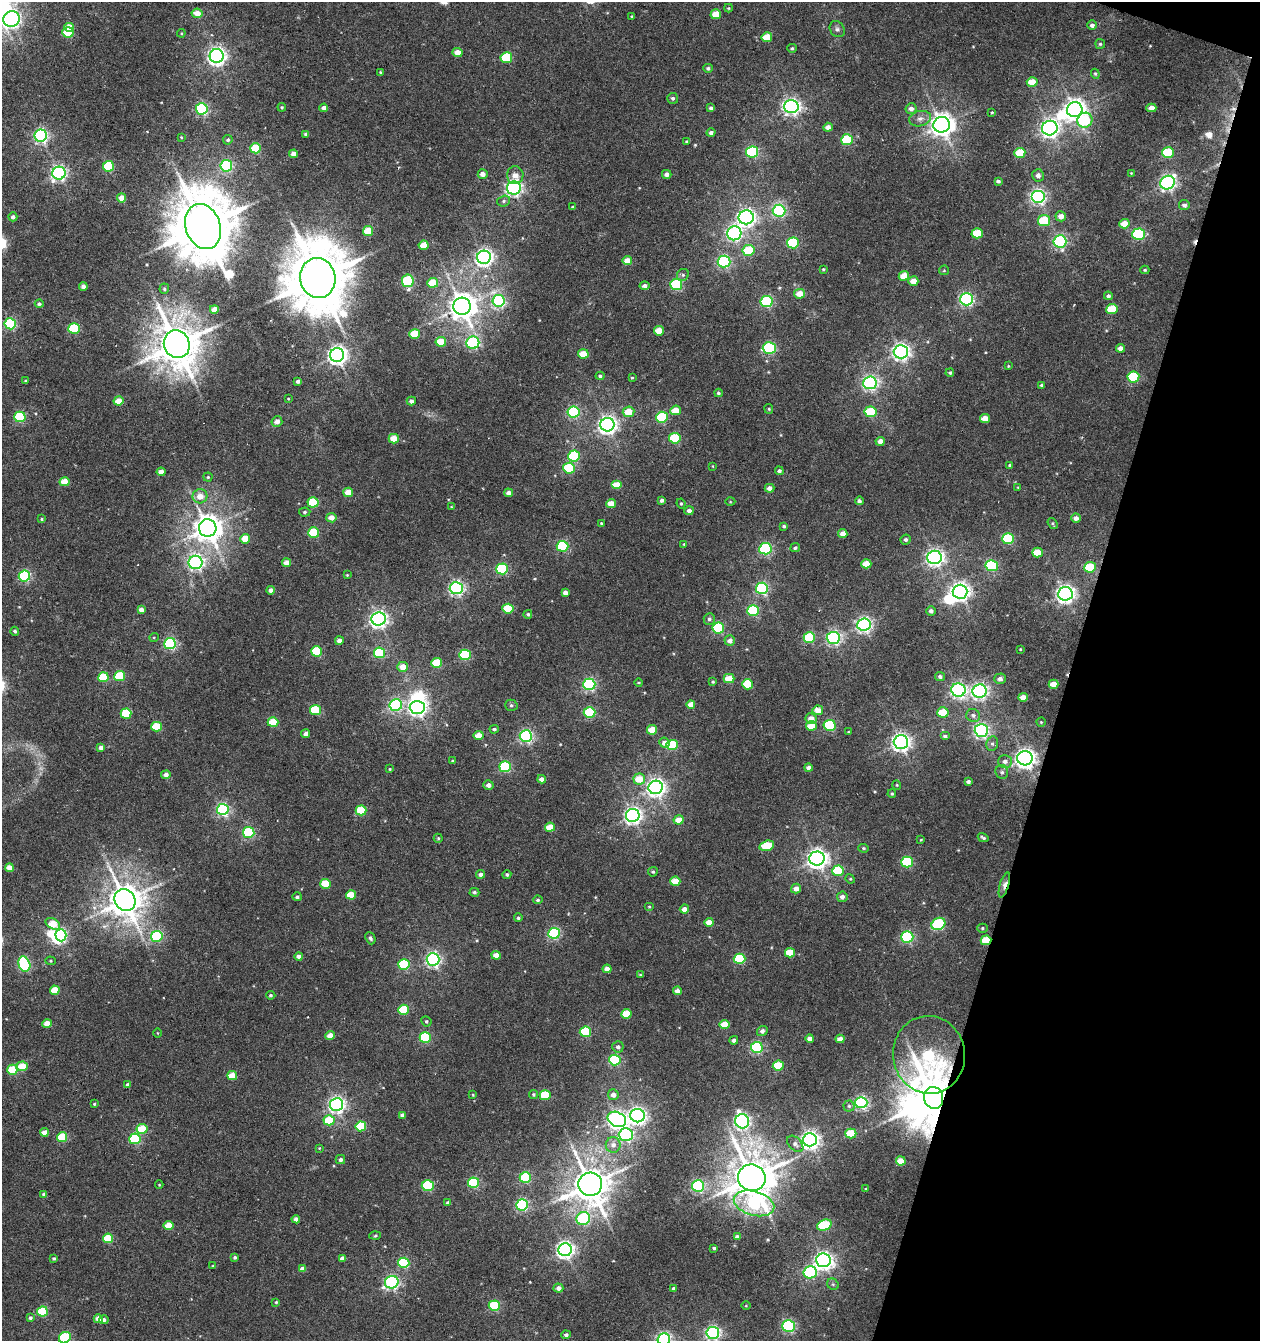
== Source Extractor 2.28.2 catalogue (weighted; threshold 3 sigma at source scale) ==
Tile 8 of 4 x 4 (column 4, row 2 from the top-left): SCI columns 4049-5306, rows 2680-4018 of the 5517 x 5361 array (HDU 1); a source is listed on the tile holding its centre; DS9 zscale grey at full resolution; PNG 1262 x 1343 px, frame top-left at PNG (2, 2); each listed source drawn as its Kron ellipse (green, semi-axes under 4 px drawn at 4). Shown black and unused: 15% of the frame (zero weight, under 5 of 10 exposures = <1% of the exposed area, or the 3 px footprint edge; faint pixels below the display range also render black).
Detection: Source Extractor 2.28.2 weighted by HDU 2 'WHT'; one run over the whole footprint, this tile lists its part. Background 0.00246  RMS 0.0021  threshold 0.00868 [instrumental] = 3 sigma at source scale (4.09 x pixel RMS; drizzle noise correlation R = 1.36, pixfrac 0.8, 0.0396/0.0396 arcsec/px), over >= 5 px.
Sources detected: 435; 1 too faint to see at this stretch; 6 inside a brighter object's white glare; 4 cosmic-ray / hot-pixel residue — neither listed nor drawn; the other 424 listed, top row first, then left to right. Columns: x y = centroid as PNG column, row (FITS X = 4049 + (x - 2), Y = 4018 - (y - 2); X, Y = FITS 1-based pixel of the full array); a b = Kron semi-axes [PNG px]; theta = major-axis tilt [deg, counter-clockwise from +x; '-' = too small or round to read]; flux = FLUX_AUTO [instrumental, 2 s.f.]
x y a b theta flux
728 8 4 4 - 0.22
197 13 5 5 - 2.3
716 14 5 5 - 3.5
632 16 4 3 - 0.23
12 19 8 7 - 57
1092 25 5 4 - 0.75
69 27 5 4 - 3
837 29 8 7 - 0.63
68 32 5 5 - 9.6
181 33 4 4 - 0.2
767 37 5 5 - 4.5
1100 44 5 5 - 0.3
792 48 5 4 - 0.33
457 52 5 4 - 2.1
217 56 7 7 - 89
506 58 6 5 - 11
708 68 5 4 - 0.45
380 72 3 3 - 0.2
1095 74 5 4 - 0.28
1032 82 5 5 - 3.2
673 98 5 5 - 0.51
791 106 7 6 - 78
282 107 4 3 - 0.26
324 108 4 4 - 0.82
711 108 4 4 - 0.64
1151 108 5 4 - 1.4
202 109 6 5 - 30
911 109 5 5 - 0.92
1075 110 8 7 - 140
992 112 3 2 - 0.17
920 119 11 7 14 1.1
1085 120 8 7 - 11
942 125 8 8 - 180
828 127 5 4 - 1.1
1050 128 8 7 - 83
711 133 4 4 - 0.62
306 134 4 3 - 0.39
41 136 6 6 - 47
181 137 3 2 - 0.17
228 140 5 4 - 0.32
847 140 6 5 - 12
687 141 4 3 - 0.23
256 148 5 5 - 6.3
752 152 6 5 - 26
1168 152 6 5 - 9.4
1020 153 5 5 - 4.4
293 154 4 4 - 1.5
109 166 5 5 - 11
226 166 6 5 - 25
59 173 6 6 - 55
1131 173 3 3 - 0.13
483 174 5 4 - 1.3
667 174 5 4 - 0.86
515 175 9 8 - 1.7
1038 175 6 6 - 0.86
998 181 4 3 - 0.52
1167 183 7 6 - 61
514 188 7 6 - 67
1038 196 7 6 - 55
122 198 4 4 - 2.2
504 201 7 5 16 0.44
1184 205 5 5 - 0.66
572 207 4 3 - 0.17
779 211 6 6 - 35
1061 216 5 5 - 1.5
13 217 4 4 - 0.67
746 217 7 7 - 82
1044 221 6 5 - 8.8
1124 224 5 4 - 2.3
203 227 23 17 -70 1400
368 231 5 5 - 4.1
734 233 7 7 - 48
977 233 5 5 - 5.9
1138 234 6 6 - 21
1060 241 6 6 - 38
793 243 6 5 - 14
424 245 5 4 - 3.4
748 250 6 5 - 6.7
484 257 7 6 - 83
627 261 5 4 - 2.5
724 262 6 6 - 33
823 269 3 3 - 0.19
944 270 5 4 - 0.23
1145 270 4 4 - 0.26
683 275 6 5 - 0.42
904 276 5 5 - 2.7
318 278 20 17 -80 1400
408 281 6 6 - 16
913 281 5 5 - 2.2
433 283 5 5 - 5
676 285 6 5 - 19
83 286 4 4 - 0.93
644 286 5 4 - 0.81
164 289 5 4 - 0.34
800 294 5 5 - 2.6
1108 296 4 4 - 0.5
967 299 6 6 - 43
499 301 6 6 - 34
767 302 6 5 - 25
39 304 4 4 - 0.4
462 306 8 8 - 280
214 309 4 4 - 2.3
1112 309 6 5 - 6.5
10 324 6 5 - 23
74 329 5 5 - 15
659 331 5 5 - 3.4
415 334 5 5 - 5.8
441 342 5 5 - 4.4
473 343 6 6 - 25
177 344 14 13 - 700
769 348 6 5 - 24
1120 348 5 4 - 1.2
901 352 7 6 - 78
583 354 5 4 - 4
337 355 7 7 - 100
1008 366 3 3 - 0.18
950 373 4 4 - 0.31
600 376 4 4 - 0.36
1133 377 6 5 - 12
632 378 4 3 - 0.21
25 381 3 3 - 0.19
298 381 4 4 - 0.56
870 383 7 6 - 54
1041 385 4 4 - 0.32
718 393 4 4 - 0.32
288 399 4 3 - 0.15
119 401 5 4 - 3.2
411 401 4 4 - 0.81
769 409 5 4 - 0.23
676 410 5 4 - 2.9
573 412 6 5 - 24
629 412 6 5 - 3.5
870 412 6 5 - 9.5
20 417 5 5 - 18
662 417 6 5 - 14
985 419 5 4 - 2.8
277 421 5 5 - 1.3
607 425 7 7 - 100
675 438 6 5 - 10
394 439 5 4 - 3.5
880 441 4 4 - 1.3
574 456 6 5 - 15
1010 465 3 3 - 0.29
713 466 4 2 - 0.13
569 468 6 5 - 12
779 471 4 4 - 0.58
161 472 4 4 - 1.5
208 477 4 4 - 0.25
65 482 5 4 - 3.7
616 485 5 4 - 4.1
1018 487 4 3 - 0.16
770 488 5 4 - 1.1
348 492 5 4 - 3.7
509 493 4 4 - 0.91
200 496 7 7 - 2.2
662 500 4 4 - 0.6
859 501 4 4 - 0.58
313 502 5 5 - 9.4
730 502 5 3 - 0.18
681 503 5 3 - 0.25
611 504 5 4 - 2.9
451 507 4 3 - 0.15
689 511 5 4 - 0.73
305 512 6 4 5 0.36
331 518 5 5 - 1.9
1076 518 5 4 - 1.1
42 519 4 4 - 0.24
601 523 3 3 - 0.21
1053 523 6 4 -54 0.32
784 526 4 3 - 0.38
208 528 9 8 - 280
314 533 5 5 - 11
843 534 4 4 - 1.5
245 539 5 5 - 3.8
1008 539 6 5 - 15
906 540 5 5 - 0.48
684 544 4 3 - 0.18
562 546 6 5 - 17
795 548 5 4 - 0.41
765 549 6 5 - 26
1037 552 5 5 - 3.9
934 557 7 6 - 79
196 562 7 6 - 54
286 563 4 4 - 2
866 564 5 4 - 3.3
992 566 6 5 - 18
1090 567 6 5 - 5.8
502 569 6 5 - 18
347 575 3 3 - 0.18
24 576 5 5 - 23
456 588 6 6 - 56
762 588 6 6 - 31
270 590 4 4 - 0.76
565 592 4 4 - 1
960 592 7 7 - 99
1065 594 7 7 - 94
508 609 5 5 - 6.5
141 610 4 4 - 1.1
753 611 6 5 - 16
931 611 5 4 - 0.61
528 614 4 4 - 0.4
379 619 7 6 - 81
709 619 6 5 - 0.55
864 624 7 6 - 57
718 628 6 5 - 19
15 631 4 4 - 0.42
154 637 5 3 - 0.18
809 637 6 5 - 12
833 638 6 6 - 47
339 641 4 4 - 1.1
730 641 5 5 - 1.1
170 644 6 5 - 29
1020 649 3 2 - 0.14
316 651 5 5 - 11
379 653 5 5 - 15
465 655 6 5 - 15
437 663 5 5 - 6.1
403 667 5 5 - 2.5
120 676 5 5 - 8.5
103 677 5 5 - 7.8
940 677 5 4 - 0.53
729 679 5 4 - 3.9
1000 679 6 5 - 0.89
639 682 4 2 - 0.19
713 682 4 3 - 0.25
589 684 6 5 - 32
748 684 5 5 - 7.5
1053 684 5 4 - 2.4
958 690 7 6 - 53
980 691 7 6 - 60
1023 697 5 4 - 1.9
691 704 4 4 - 1.8
396 705 6 6 - 30
511 705 6 5 - 0.43
417 707 7 6 - 65
315 710 5 5 - 8.6
818 710 5 5 - 2.1
590 712 6 5 - 14
943 712 5 5 - 6.5
126 714 5 5 - 8.8
973 715 7 6 - 0.71
811 719 5 5 - 1.8
273 722 5 5 - 5.9
1041 722 4 4 - 0.23
830 725 6 5 - 20
811 726 5 4 - 3.6
156 727 5 5 - 7.4
494 729 4 4 - 0.48
652 730 5 4 - 4
981 730 7 6 - 57
848 732 3 3 - 0.15
306 734 4 4 - 0.92
479 735 5 4 - 2.9
526 736 6 6 - 38
945 736 5 4 - 0.63
901 742 7 6 - 97
664 743 5 5 - 1.4
992 744 7 6 - 0.6
672 745 5 5 - 10
101 747 4 4 - 0.83
1025 758 8 7 - 120
452 761 4 2 - 0.16
1005 761 7 6 - 0.89
505 767 6 5 - 17
808 768 4 4 - 0.82
390 769 3 3 - 0.2
1002 772 7 6 - 0.55
166 775 4 4 - 0.99
542 779 4 4 - 1.2
639 779 6 5 - 4
968 781 4 3 - 0.58
488 785 5 4 - 1.2
897 785 5 4 - 0.23
656 787 7 7 - 96
892 794 4 3 - 0.25
223 809 6 5 - 37
361 810 5 5 - 7.5
633 815 7 6 - 81
679 820 5 4 - 2.8
550 827 5 4 - 4
249 832 5 5 - 18
438 838 4 4 - 0.28
983 838 5 2 - 0.37
921 840 3 3 - 0.16
767 846 7 5 15 7.3
864 848 5 4 - 0.31
817 859 7 7 - 120
907 862 6 5 - 16
9 868 4 4 - 2.4
838 871 6 5 - 8.1
653 872 5 4 - 0.31
481 874 4 4 - 0.81
507 875 4 4 - 0.37
850 879 5 4 - 0.22
675 881 5 4 - 3.7
325 884 5 5 - 6
1004 885 13 4 73 1.3
796 889 5 5 - 1.5
474 892 5 4 - 0.41
351 895 5 4 - 4.9
297 897 5 4 - 0.45
842 897 5 5 - 1
125 900 11 10 - 440
538 900 5 4 - 0.34
649 906 5 3 - 0.19
684 909 4 4 - 1.2
518 918 4 4 - 0.37
709 922 4 4 - 2.2
53 924 8 5 -31 4.8
938 924 7 6 - 19
983 928 5 4 - 0.31
554 933 6 5 - 28
61 935 6 5 - 29
157 936 5 5 - 20
907 937 6 5 - 25
370 938 6 4 -66 0.46
986 940 5 5 - 5.2
790 953 5 5 - 4.9
496 955 4 4 - 2.1
299 956 4 4 - 0.98
433 959 6 6 - 54
739 959 6 5 - 14
51 961 5 4 - 0.26
24 964 8 5 -70 25
404 965 5 5 - 13
607 969 4 4 - 1.4
640 975 4 3 - 0.23
55 990 5 4 - 4.5
677 991 4 4 - 1.6
271 995 4 4 - 0.36
404 1010 5 5 - 9.1
626 1014 5 4 - 4.7
426 1021 5 5 - 0.35
47 1024 4 4 - 2.6
725 1024 5 4 - 3.4
762 1031 5 5 - 0.78
585 1032 5 5 - 13
158 1033 4 3 - 0.16
330 1036 4 4 - 2.2
425 1037 5 5 - 17
810 1039 4 4 - 1
840 1039 4 4 - 1.8
734 1040 4 4 - 0.72
618 1047 5 5 - 0.69
757 1047 6 5 - 24
929 1055 39 36 -82 27
615 1060 6 5 - 20
22 1066 5 4 - 4.7
778 1066 5 5 - 8.5
12 1070 5 5 - 6.7
232 1076 5 4 - 4.1
128 1085 4 3 - 0.7
473 1095 4 3 - 0.17
533 1095 4 4 - 0.34
545 1095 5 5 - 7.9
613 1095 5 5 - 1.2
934 1098 11 9 -77 1100
861 1103 6 5 - 37
94 1104 4 3 - 0.21
336 1104 6 6 - 70
849 1106 5 5 - 0.41
402 1115 4 4 - 0.73
637 1116 7 6 - 72
617 1119 10 7 -26 83
329 1120 5 5 - 6.7
742 1121 7 7 - 59
361 1126 5 5 - 8.6
142 1129 5 5 - 6.7
44 1132 4 4 - 1.8
851 1133 5 5 - 7.6
626 1135 7 6 - 34
62 1137 5 5 - 7.7
135 1139 5 5 - 17
810 1140 7 6 - 94
795 1144 10 6 -46 0.78
613 1145 8 7 - 1.4
319 1148 4 4 - 0.17
340 1160 5 4 - 0.56
901 1161 5 4 - 3.1
525 1178 5 5 - 17
752 1178 14 13 - 720
473 1183 5 5 - 19
590 1184 12 11 - 500
159 1185 4 3 - 0.15
428 1186 6 5 - 13
698 1186 6 5 - 36
866 1189 3 3 - 0.24
44 1194 4 4 - 0.51
448 1202 4 3 - 0.6
754 1203 21 12 -15 19
522 1205 6 5 - 31
583 1218 7 6 - 18
296 1219 4 4 - 0.99
168 1225 5 4 - 4
824 1225 7 5 22 10
375 1236 5 3 - 0.24
737 1237 4 4 - 0.81
108 1238 5 5 - 7
714 1248 3 3 - 0.39
565 1250 7 6 - 82
235 1257 3 3 - 0.38
54 1258 3 3 - 0.34
342 1258 4 4 - 0.85
823 1260 7 6 - 99
404 1263 5 5 - 15
213 1266 3 3 - 0.22
302 1269 4 4 - 1.6
810 1272 7 6 - 24
392 1282 7 6 - 41
833 1284 6 5 - 0.38
558 1288 5 4 - 1.1
674 1288 4 4 - 0.44
276 1302 3 3 - 0.22
494 1306 5 5 - 16
746 1306 4 3 - 0.17
42 1311 5 5 - 10
30 1318 4 4 - 0.39
98 1319 4 4 - 2.3
104 1320 5 4 - 0.54
789 1326 6 5 - 34
713 1333 6 6 - 54
566 1335 4 4 - 0.54
65 1338 6 5 - 14
664 1339 6 6 - 50
Overlapping masked pixels (flux is a lower limit): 4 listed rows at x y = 1004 885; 986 940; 929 1055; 934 1098
Isophote crosses this tile's border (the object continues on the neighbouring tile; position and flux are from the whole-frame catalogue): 4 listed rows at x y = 12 19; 713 1333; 65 1338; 664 1339